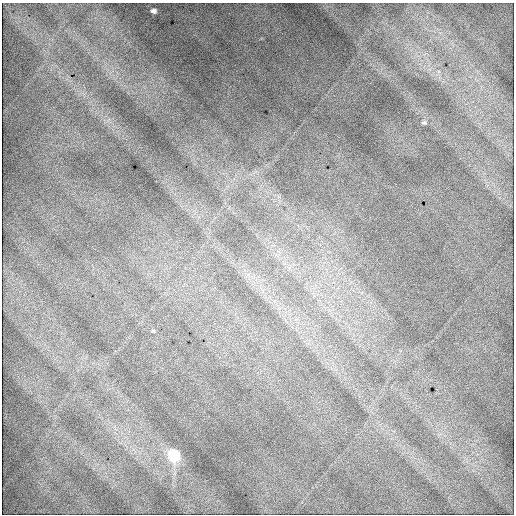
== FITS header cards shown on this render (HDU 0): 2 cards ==
NAXIS1  =                  512 / Axis length
NAXIS2  =                  512 / Axis length

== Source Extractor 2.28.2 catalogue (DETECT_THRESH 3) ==
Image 512 x 512 px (HDU 0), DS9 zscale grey, 1 PNG px = 1 image px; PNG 516 x 516 px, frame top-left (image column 1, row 512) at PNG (2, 3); no overlay
Background 2070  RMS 11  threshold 33.5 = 3 sigma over >= 5 px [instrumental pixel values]
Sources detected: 4; all 4 listed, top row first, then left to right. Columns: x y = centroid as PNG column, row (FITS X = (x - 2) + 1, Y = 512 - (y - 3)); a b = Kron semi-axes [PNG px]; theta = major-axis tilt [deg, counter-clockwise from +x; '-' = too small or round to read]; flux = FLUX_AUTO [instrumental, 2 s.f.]
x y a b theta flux
154 11 8 6 -21 3000
424 122 7 5 3 1300
153 331 7 3 8 810
174 455 7 7 - 62000